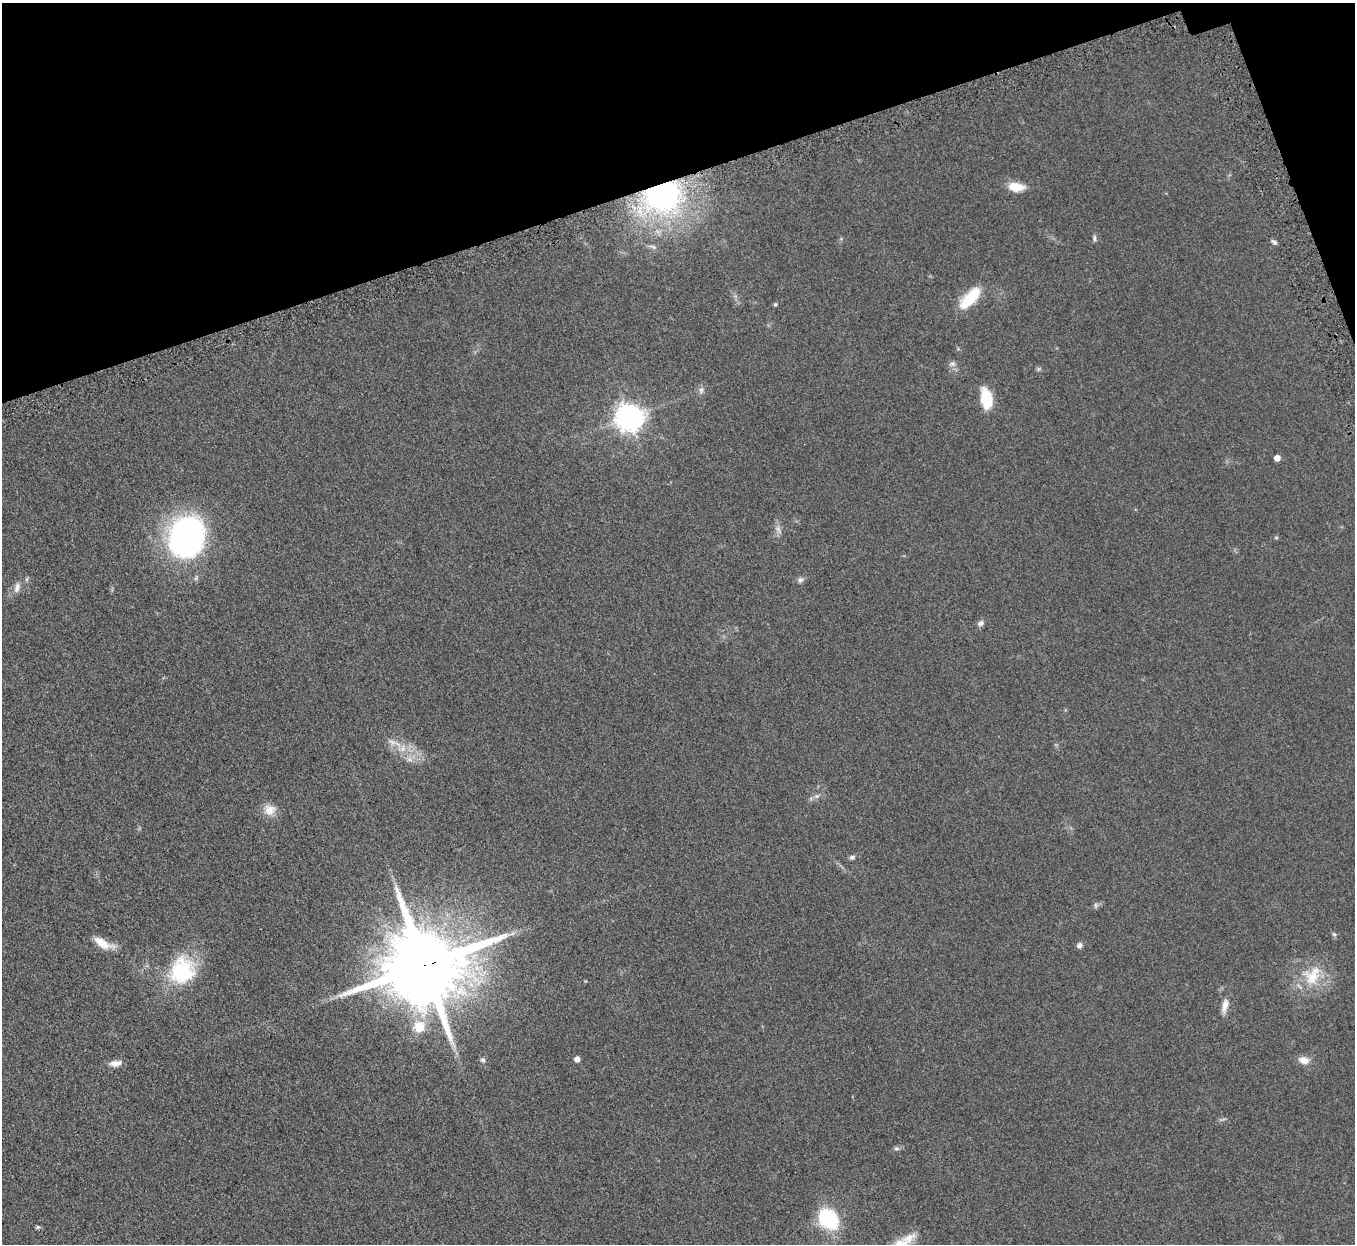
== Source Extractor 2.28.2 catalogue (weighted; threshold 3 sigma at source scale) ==
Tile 3 of 4 x 4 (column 3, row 1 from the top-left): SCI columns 2762-4114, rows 4052-5293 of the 5523 x 5490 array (HDU 1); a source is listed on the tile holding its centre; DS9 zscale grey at full resolution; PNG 1357 x 1246 px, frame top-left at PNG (2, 3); no overlay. Shown black and unused: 16% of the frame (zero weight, under 3 of 5 exposures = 4% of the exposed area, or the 3 px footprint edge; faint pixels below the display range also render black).
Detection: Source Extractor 2.28.2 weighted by HDU 2 'WHT'; one run over the whole footprint, this tile lists its part. Background 0.0774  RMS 0.0073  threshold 0.0329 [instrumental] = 3 sigma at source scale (4.5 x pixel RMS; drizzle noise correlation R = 1.50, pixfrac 1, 0.05/0.05 arcsec/px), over >= 5 px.
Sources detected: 41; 1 too faint to see at this stretch — not listed; the other 40 listed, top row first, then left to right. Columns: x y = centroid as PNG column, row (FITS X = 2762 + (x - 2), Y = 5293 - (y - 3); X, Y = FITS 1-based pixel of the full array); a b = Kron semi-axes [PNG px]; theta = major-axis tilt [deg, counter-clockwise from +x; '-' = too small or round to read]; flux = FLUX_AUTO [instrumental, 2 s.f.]
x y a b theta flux
1016 187 20 10 -6 11
663 195 25 24 - 160
1094 238 10 4 -90 1.4
1273 242 8 4 -25 1.6
970 298 31 12 47 23
775 304 5 4 - 0.88
952 364 8 7 - 2.4
701 390 8 6 -89 2.1
986 399 22 12 -80 22
630 417 10 9 - 780
1277 458 5 5 - 5.8
778 529 10 5 -55 2.2
187 536 39 33 79 210
1276 537 6 4 -1 0.76
800 580 8 7 - 2
17 587 15 7 74 4
981 623 9 7 29 2.3
392 742 11 7 -31 4
403 748 11 6 87 4.2
410 759 8 7 - 3
270 810 15 14 - 8
852 857 6 5 - 1.7
1096 905 6 6 - 1.5
512 934 9 4 14 2
1334 934 6 5 - 1.1
103 943 26 9 -25 10
1079 945 7 6 - 2.4
424 965 22 20 17 10000
182 971 33 30 59 49
1312 976 30 22 59 24
1225 1005 18 7 77 5.6
419 1027 13 12 - 12
577 1059 5 5 - 4.1
483 1060 7 6 - 1.5
1304 1060 13 9 -17 6.1
116 1063 16 8 6 4.5
896 1148 7 5 -1 1.6
828 1219 27 20 -43 39
37 1227 6 4 20 1
909 1238 23 12 37 10
Overlapping masked pixels (flux is a lower limit): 2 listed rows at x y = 663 195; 424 965